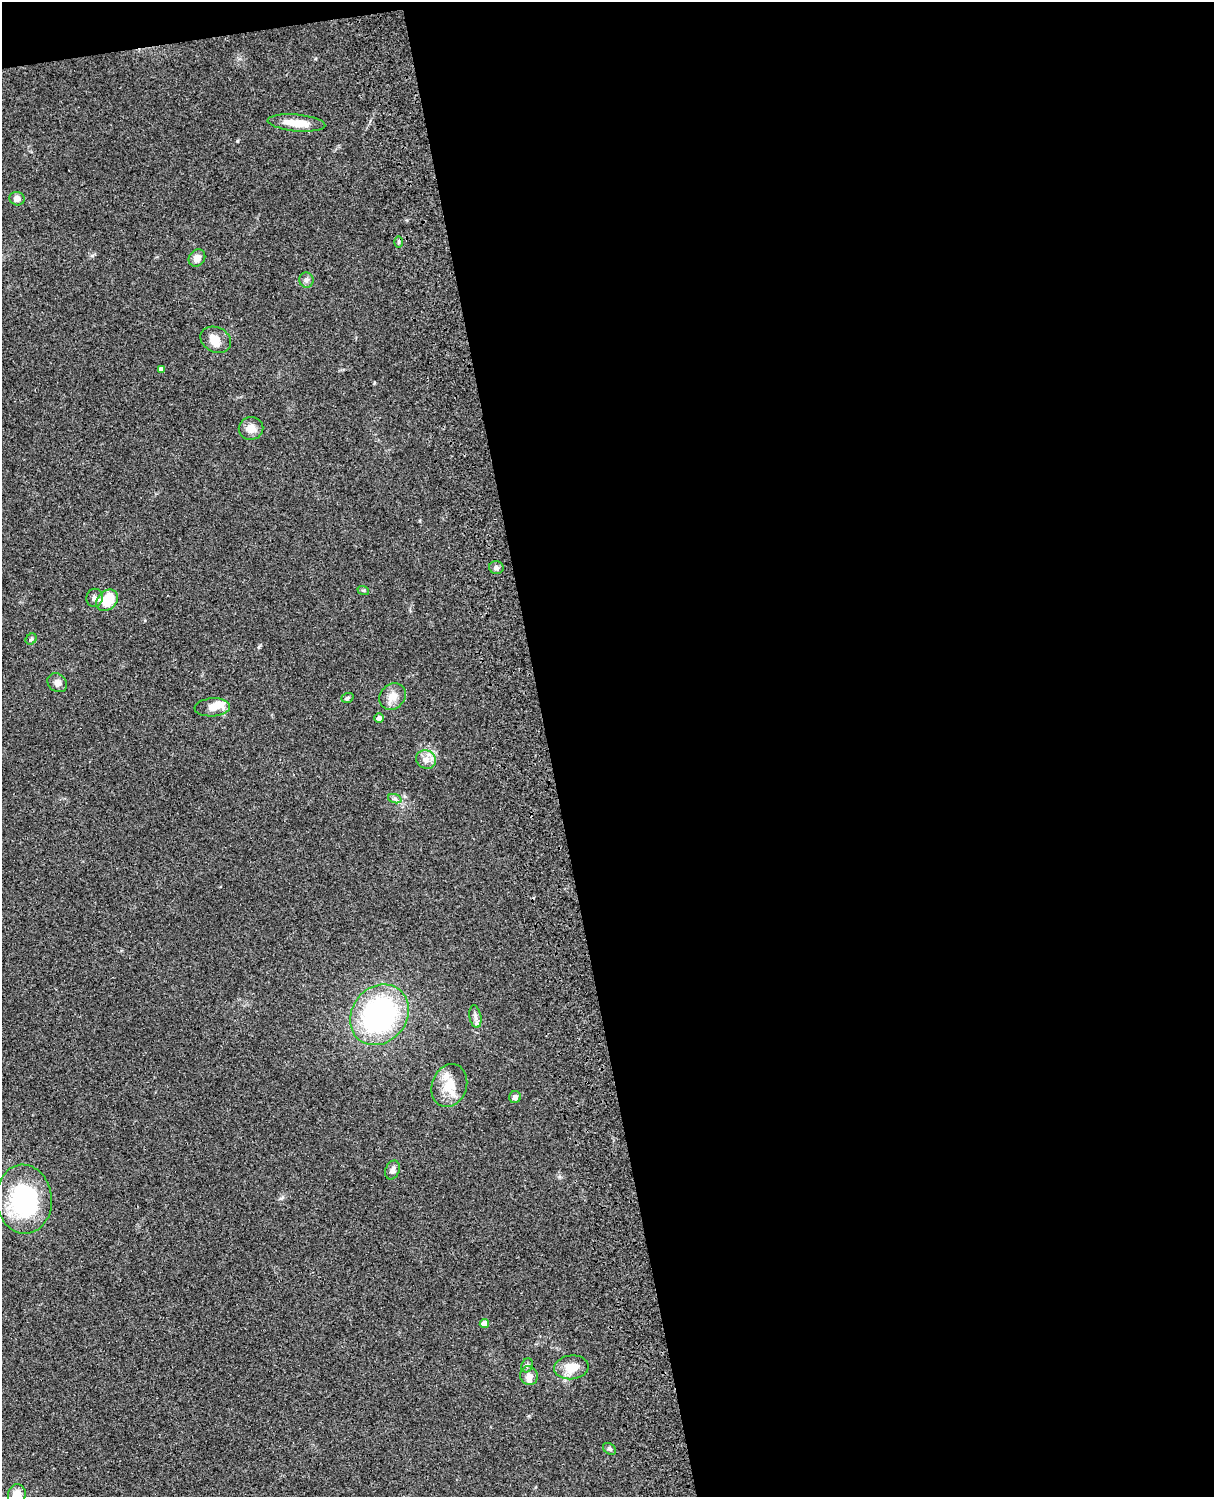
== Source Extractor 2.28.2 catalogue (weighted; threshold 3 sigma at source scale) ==
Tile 4 of 4 x 3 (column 4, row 1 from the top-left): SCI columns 3757-4968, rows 3268-4762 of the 5086 x 4926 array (HDU 1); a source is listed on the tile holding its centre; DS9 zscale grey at full resolution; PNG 1216 x 1499 px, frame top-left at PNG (2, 2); each listed source drawn as its Kron ellipse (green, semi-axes under 4 px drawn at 4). Shown black and unused: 56% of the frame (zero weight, under 3 of 4 exposures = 6% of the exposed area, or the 3 px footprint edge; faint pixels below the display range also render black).
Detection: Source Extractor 2.28.2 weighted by HDU 2 'WHT'; one run over the whole footprint, this tile lists its part. Background 0.0877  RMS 0.0061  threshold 0.0274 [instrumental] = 3 sigma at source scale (4.5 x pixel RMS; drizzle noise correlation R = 1.50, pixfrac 1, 0.05/0.05 arcsec/px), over >= 5 px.
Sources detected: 36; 1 inside a brighter object's white glare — neither listed nor drawn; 3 inside a brighter listed object's ellipse — not listed separately; the other 32 listed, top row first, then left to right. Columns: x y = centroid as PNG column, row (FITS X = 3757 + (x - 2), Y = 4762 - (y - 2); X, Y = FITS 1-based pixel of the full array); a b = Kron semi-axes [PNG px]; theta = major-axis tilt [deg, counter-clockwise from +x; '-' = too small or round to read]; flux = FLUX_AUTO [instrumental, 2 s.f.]
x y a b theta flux
296 123 29 8 -5 10
17 199 7 7 - 3.4
399 242 6 4 89 0.82
197 258 9 7 51 3.9
306 280 7 7 - 2
216 340 16 12 -25 7.7
161 369 4 4 - 2.2
251 428 12 11 - 5.2
496 568 7 6 - 2
363 590 6 4 -18 0.75
95 598 9 8 - 2.1
107 600 12 9 44 17
31 639 6 5 - 0.92
57 683 10 8 -40 2.9
393 696 14 12 45 5.5
347 698 6 4 19 1.1
212 707 18 9 4 6.7
379 718 5 5 - 1.8
426 760 10 9 - 3.9
395 799 7 4 -18 1.3
379 1015 32 27 51 120
475 1017 11 6 -80 2.4
449 1086 22 17 70 12
515 1097 6 6 - 2.1
393 1170 10 7 67 2.2
24 1199 34 28 -84 69
484 1323 4 4 - 5.2
527 1365 7 5 67 1.3
571 1367 17 12 6 9.7
529 1376 9 9 - 3.2
609 1449 7 5 -39 1.3
17 1495 10 9 - 8
Isophote crosses this tile's border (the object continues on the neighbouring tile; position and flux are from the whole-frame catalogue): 1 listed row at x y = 17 1495
Unlisted compact peaks at least as high as the median listed source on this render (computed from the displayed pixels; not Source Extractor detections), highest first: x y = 259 647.